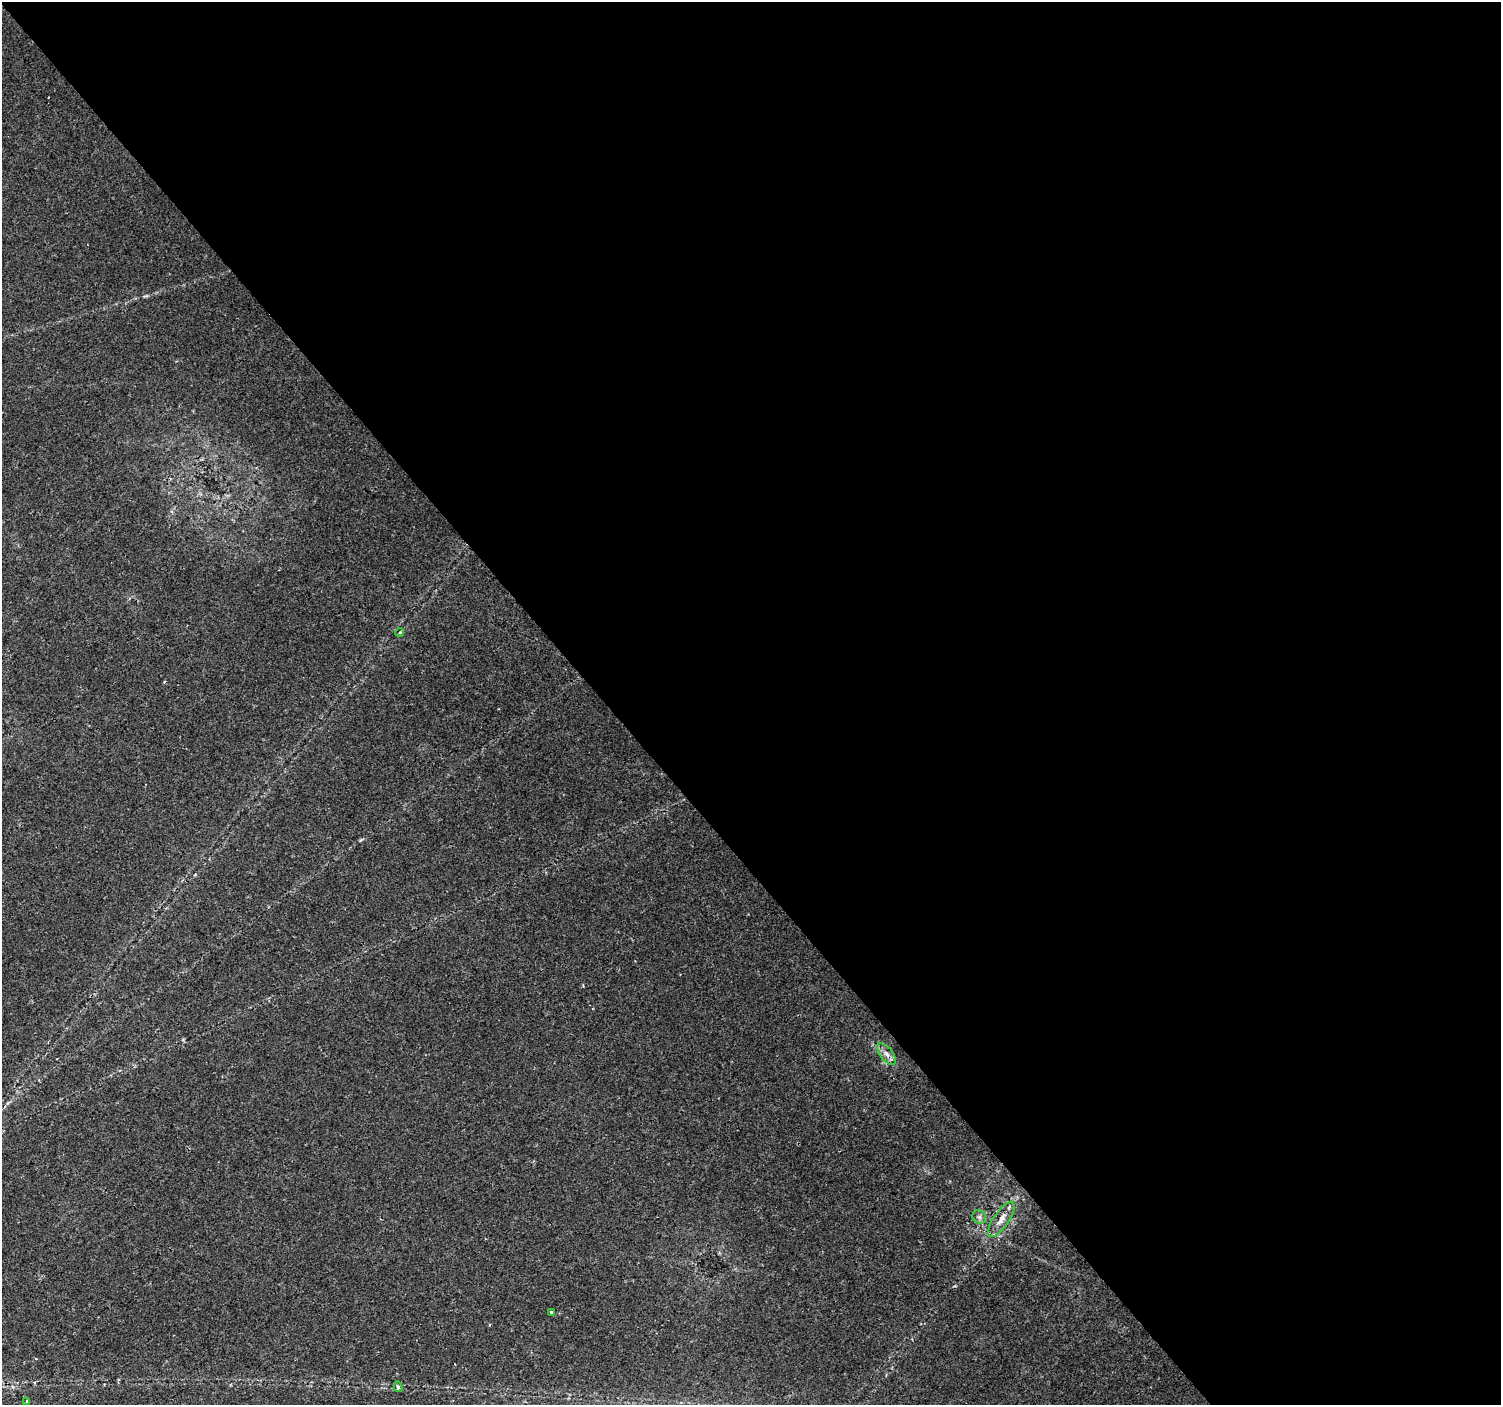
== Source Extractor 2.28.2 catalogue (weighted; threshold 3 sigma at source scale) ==
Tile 8 of 4 x 4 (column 4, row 2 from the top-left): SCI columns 4503-6001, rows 3009-4411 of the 6001 x 5954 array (HDU 1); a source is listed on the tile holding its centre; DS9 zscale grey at full resolution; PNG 1503 x 1407 px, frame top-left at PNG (2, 2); each listed source drawn as its Kron ellipse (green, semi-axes under 4 px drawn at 4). Shown black and unused: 60% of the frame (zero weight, under 2 of 3 exposures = <1% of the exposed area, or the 3 px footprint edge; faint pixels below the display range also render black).
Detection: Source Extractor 2.28.2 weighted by HDU 2 'WHT'; one run over the whole footprint, this tile lists its part. Background 0.0407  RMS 0.0037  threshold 0.0164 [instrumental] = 3 sigma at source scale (4.5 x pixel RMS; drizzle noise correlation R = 1.50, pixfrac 1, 0.0396/0.0396 arcsec/px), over >= 5 px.
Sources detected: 8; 1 cosmic-ray / hot-pixel residue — neither listed nor drawn; the other 7 listed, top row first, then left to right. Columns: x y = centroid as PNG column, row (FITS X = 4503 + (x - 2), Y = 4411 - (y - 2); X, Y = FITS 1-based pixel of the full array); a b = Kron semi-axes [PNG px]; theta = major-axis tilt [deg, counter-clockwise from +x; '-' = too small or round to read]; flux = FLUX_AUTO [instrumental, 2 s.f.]
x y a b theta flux
400 632 4 3 - 0.33
887 1054 13 6 -53 2.1
979 1217 7 6 - 1.1
1001 1219 20 8 56 3.6
551 1312 3 3 - 0.66
398 1387 5 4 - 0.91
27 1401 4 3 - 0.39